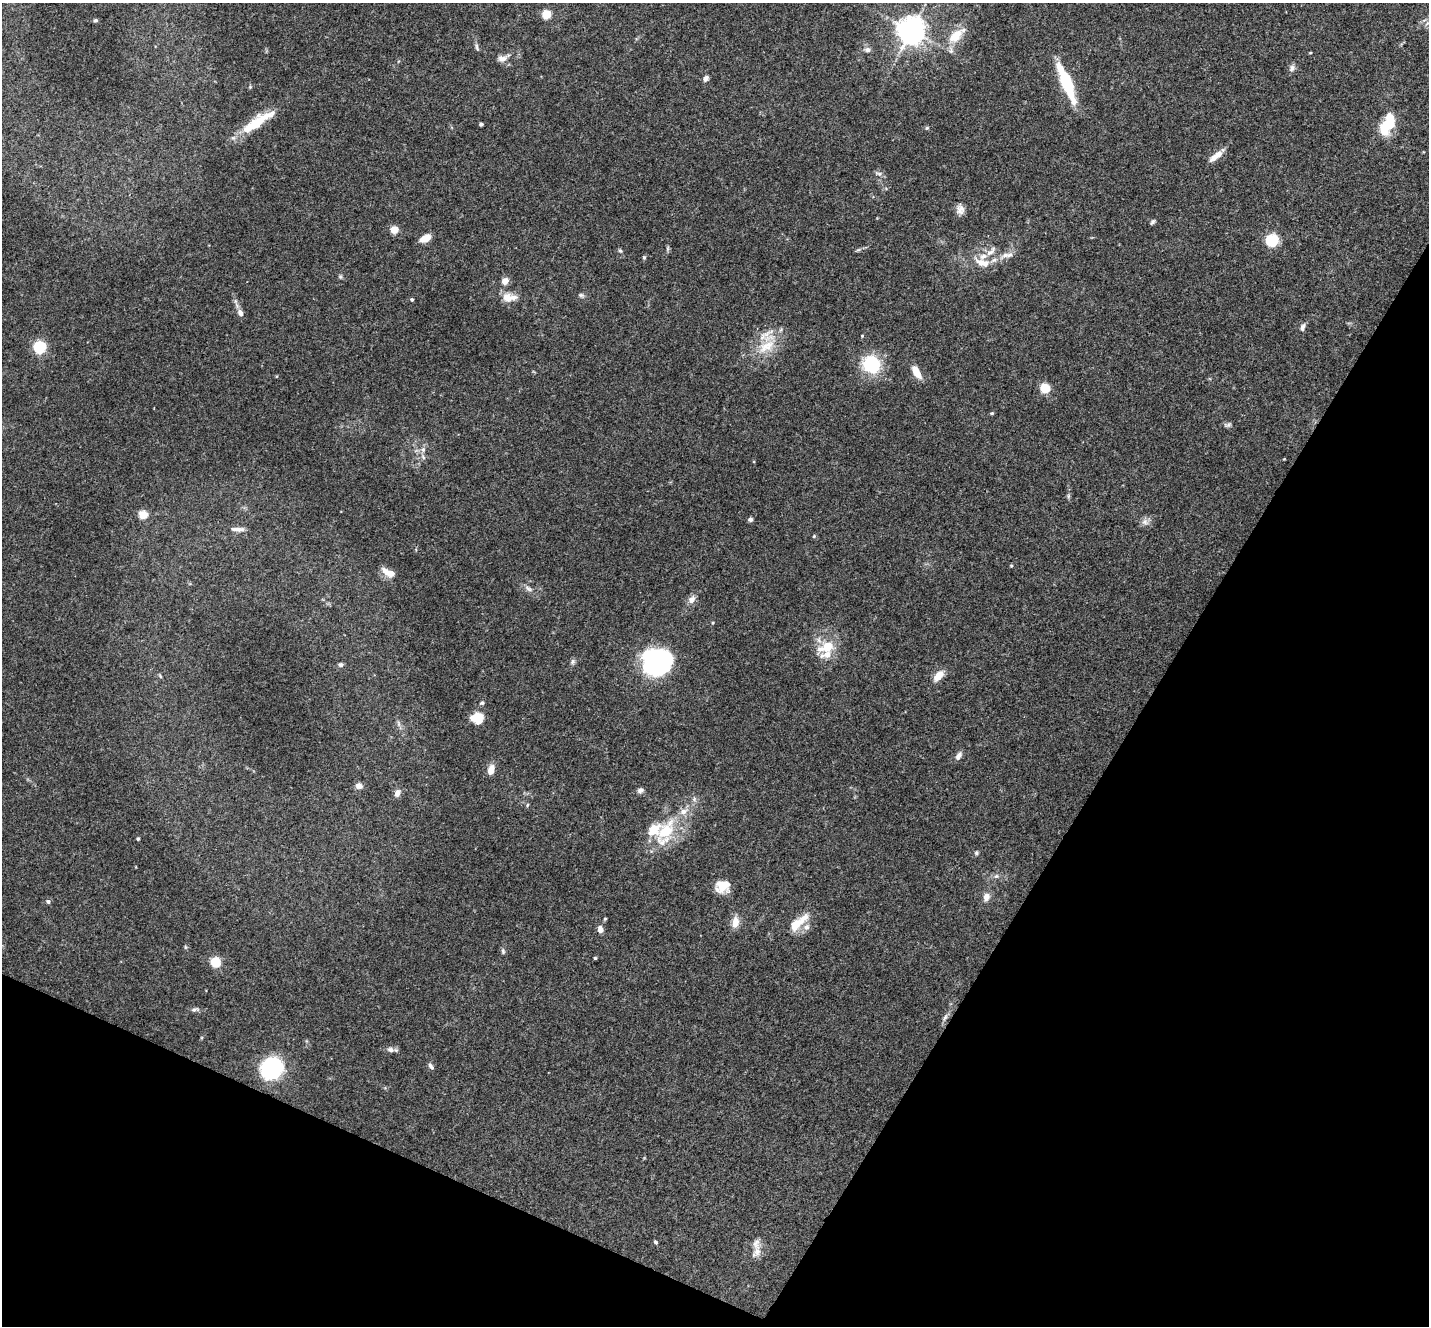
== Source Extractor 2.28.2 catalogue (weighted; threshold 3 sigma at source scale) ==
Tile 15 of 4 x 4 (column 3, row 4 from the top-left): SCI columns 2861-4287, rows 285-1608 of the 5718 x 5728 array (HDU 1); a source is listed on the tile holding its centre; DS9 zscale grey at full resolution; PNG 1431 x 1328 px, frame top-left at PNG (2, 3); no overlay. Shown black and unused: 26% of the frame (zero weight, under 3 of 4 exposures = <1% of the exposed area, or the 3 px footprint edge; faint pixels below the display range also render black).
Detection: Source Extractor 2.28.2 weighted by HDU 2 'WHT'; one run over the whole footprint, this tile lists its part. Background 0.113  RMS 0.007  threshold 0.0314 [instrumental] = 3 sigma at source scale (4.5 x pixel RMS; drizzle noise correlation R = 1.50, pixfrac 1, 0.05/0.05 arcsec/px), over >= 5 px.
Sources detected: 105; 1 inside a brighter object's white glare — not listed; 10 inside a brighter listed object's ellipse — not listed separately; the other 94 listed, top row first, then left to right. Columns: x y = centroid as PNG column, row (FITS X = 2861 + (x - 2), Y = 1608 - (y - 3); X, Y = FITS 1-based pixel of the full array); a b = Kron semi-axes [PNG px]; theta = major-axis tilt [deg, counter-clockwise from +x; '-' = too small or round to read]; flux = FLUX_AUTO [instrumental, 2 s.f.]
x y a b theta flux
546 15 6 6 - 14
95 20 5 4 - 1
911 30 9 9 - 720
955 36 25 13 44 15
477 47 11 4 -77 1.6
868 50 8 7 - 2.7
1310 53 4 3 - 0.57
502 59 14 9 15 4.1
1292 68 10 7 58 2.5
706 78 7 6 - 2.3
1067 84 43 11 -68 35
250 87 5 4 - 0.79
257 122 48 11 34 25
1389 122 22 15 73 18
481 124 4 3 - 1.3
927 128 6 5 - 0.87
1216 156 21 7 39 6.5
879 174 11 5 -16 2
960 209 13 10 -81 4.3
1153 222 7 4 52 1.3
394 230 6 5 - 11
425 238 11 6 27 8.6
1272 240 7 7 - 35
668 248 6 4 72 1.1
858 250 6 4 18 1.1
620 251 6 5 - 1.1
991 251 17 7 44 4.7
1009 255 12 7 20 3.9
644 257 5 4 - 0.93
982 263 21 9 -20 9.4
340 277 6 5 - 1.1
505 281 7 6 - 5.6
581 295 6 6 - 1.3
509 297 20 10 -4 9
412 299 4 4 - 1.2
240 313 8 6 -65 3.1
1302 327 10 6 71 2.6
862 336 4 4 - 0.75
766 346 29 15 30 20
40 347 6 6 - 59
871 364 22 21 - 31
916 372 12 6 -59 12
1045 388 6 6 - 18
992 413 5 4 - 0.8
1228 425 11 6 6 1.7
423 450 9 6 64 2.4
1068 496 7 4 89 1.1
143 515 5 5 - 31
750 519 6 5 - 1.6
1145 522 10 8 -36 3.2
238 529 19 5 -1 3.8
814 536 5 4 - 0.7
1011 566 4 4 - 0.68
388 573 18 8 -28 6.2
529 589 13 6 -31 2.9
692 600 10 7 52 4.4
713 623 4 4 - 0.72
826 647 26 15 30 17
573 662 7 6 - 1.6
657 663 23 21 13 130
340 665 6 5 - 1.7
160 676 7 3 -54 0.81
938 676 13 7 47 8.3
482 703 6 5 - 1.2
477 718 10 9 - 17
398 724 9 4 -81 1.7
958 756 10 6 57 3.2
491 770 11 7 74 5.9
359 786 8 7 - 3.5
640 790 9 7 32 2
397 793 10 7 70 3.2
527 805 5 4 - 0.82
666 830 36 20 51 33
138 839 3 3 - 1
976 853 6 5 - 1
996 876 7 5 41 1.6
723 886 15 12 15 12
986 897 10 8 72 4.4
48 901 6 5 - 1.4
605 919 5 4 - 0.73
735 922 15 9 83 6.3
796 924 19 11 44 12
600 929 7 6 - 4.2
185 947 6 4 -90 0.89
503 951 8 5 -80 1.4
595 958 3 3 - 1.1
216 962 6 6 - 26
195 1009 12 6 14 2
945 1017 11 5 66 2.3
390 1049 10 7 -8 2.8
431 1066 10 5 -56 1.8
272 1068 12 11 - 170
655 1242 5 4 - 1
757 1251 18 10 58 5.9